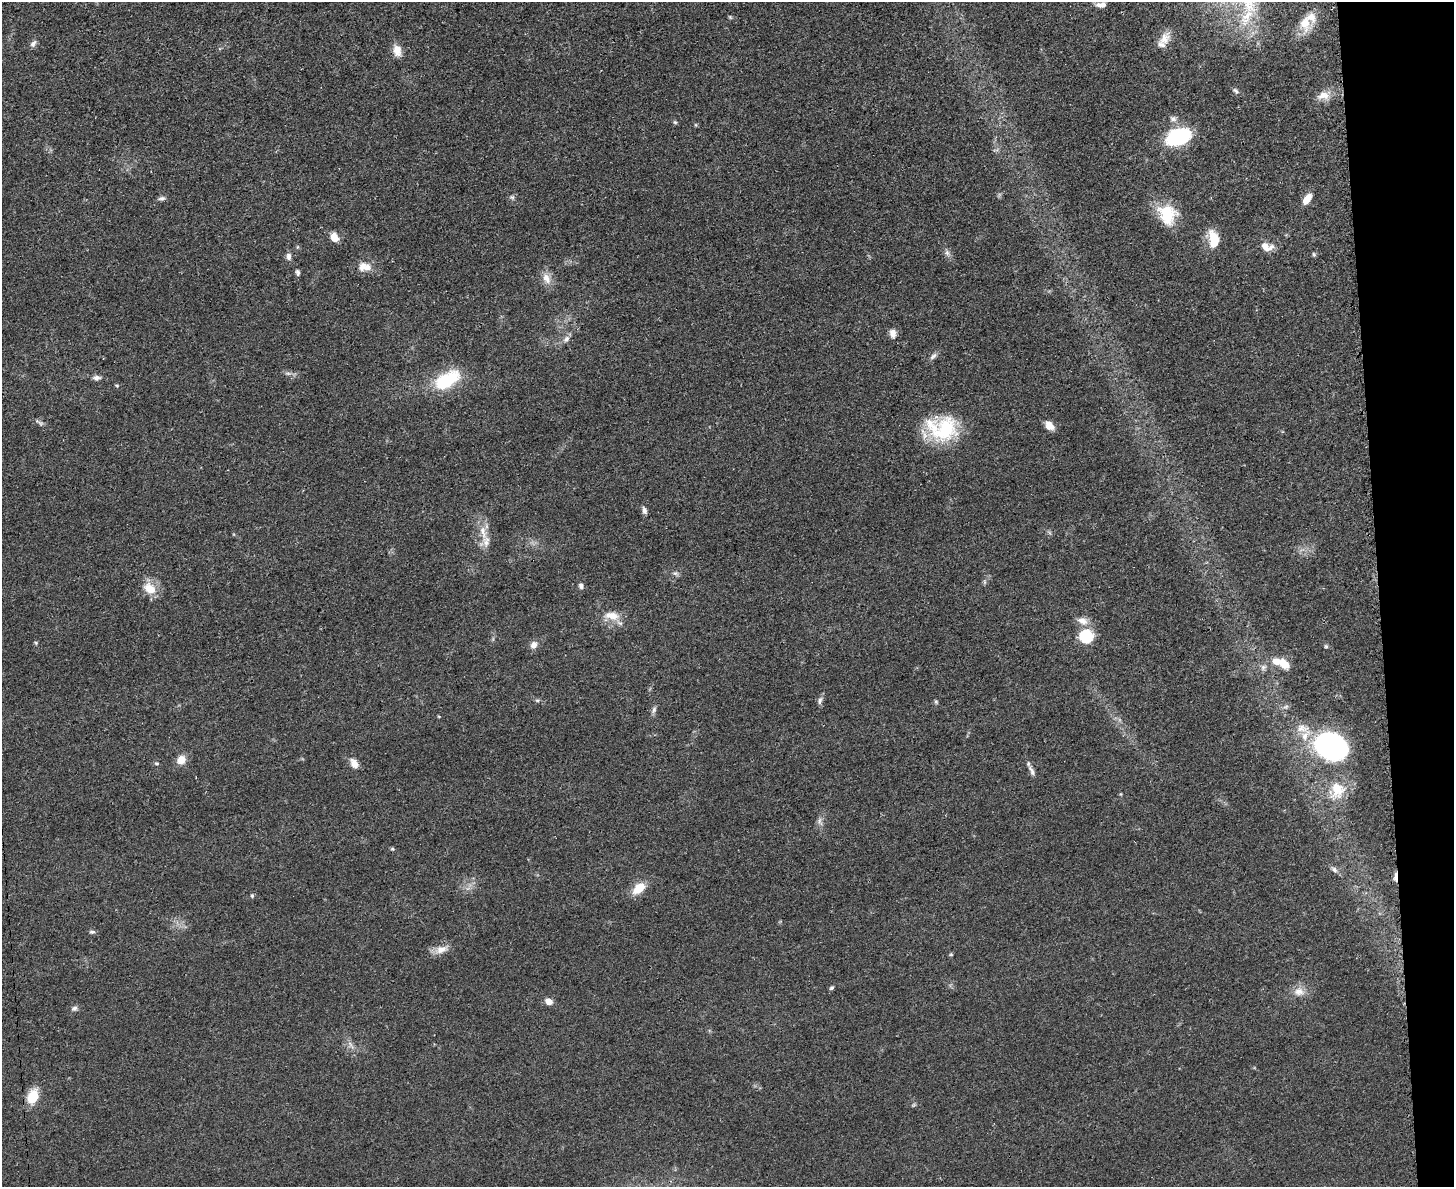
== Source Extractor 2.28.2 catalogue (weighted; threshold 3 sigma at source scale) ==
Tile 9 of 3 x 4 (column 3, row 3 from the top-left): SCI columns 3045-4496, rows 1198-2382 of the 4750 x 4765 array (HDU 1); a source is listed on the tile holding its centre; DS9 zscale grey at full resolution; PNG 1456 x 1189 px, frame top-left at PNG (2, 2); no overlay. Shown black and unused: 5% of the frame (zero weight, under 3 of 4 exposures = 2% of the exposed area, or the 3 px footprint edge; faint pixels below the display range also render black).
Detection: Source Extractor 2.28.2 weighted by HDU 2 'WHT'; one run over the whole footprint, this tile lists its part. Background 0.0459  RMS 0.0051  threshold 0.0232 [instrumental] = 3 sigma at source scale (4.5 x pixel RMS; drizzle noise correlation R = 1.50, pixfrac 1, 0.05/0.05 arcsec/px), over >= 5 px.
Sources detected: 86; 2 too faint to see at this stretch — not listed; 7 inside a brighter listed object's ellipse — not listed separately; the other 77 listed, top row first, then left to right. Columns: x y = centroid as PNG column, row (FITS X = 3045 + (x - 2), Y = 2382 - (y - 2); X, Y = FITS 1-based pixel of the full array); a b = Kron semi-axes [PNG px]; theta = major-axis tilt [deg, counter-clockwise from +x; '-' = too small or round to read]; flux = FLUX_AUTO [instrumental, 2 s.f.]
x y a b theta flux
1101 5 13 6 4 3
730 17 6 4 -45 0.67
1305 23 21 16 -84 10
1164 39 20 13 56 6.1
33 44 10 6 52 2
397 50 15 10 -75 5.1
1236 91 9 6 -43 1.4
1324 95 20 11 13 6.7
1173 119 9 8 - 2.2
675 122 6 5 - 0.77
696 125 6 3 -71 0.54
1178 137 16 10 20 71
512 197 7 6 - 1.2
161 198 9 6 10 1.5
1307 199 12 7 54 6.5
1167 214 24 20 -64 19
334 237 10 8 -58 5.5
1214 239 22 12 -81 11
1266 247 16 9 -15 6.1
947 253 8 6 -74 1.8
1314 254 6 5 - 0.84
289 256 9 6 -84 2.2
362 266 14 10 65 4.2
298 272 8 5 -78 1.3
547 278 17 10 -63 5.1
893 333 10 8 -80 3.4
566 339 11 7 46 2.4
933 356 12 6 44 1.9
96 378 11 7 0 2.1
446 380 27 14 31 32
117 385 5 3 - 0.55
40 423 8 6 -23 1.4
1049 426 12 8 -50 4.6
944 430 37 27 23 36
644 510 10 6 -78 1.8
483 532 23 9 -76 7.2
675 573 9 6 -16 1.5
984 582 6 4 -90 0.9
581 586 8 6 -73 1.6
150 588 17 12 -34 9.2
612 616 21 11 -9 7.8
1082 621 15 10 -21 4.6
1086 636 7 6 - 77
36 643 5 4 - 0.62
534 645 9 7 57 3.2
1326 646 5 5 - 0.79
1284 664 16 9 -44 6.9
1263 667 9 7 55 2
537 700 7 4 18 0.83
820 701 11 6 71 1.8
936 701 6 4 -63 0.72
1286 707 8 6 20 1.5
654 710 9 5 72 1.6
439 717 5 3 - 0.41
1305 735 24 11 62 9.1
1331 746 25 19 -23 140
181 760 11 10 - 5.4
156 763 6 4 -2 0.82
354 763 13 8 -58 4
1032 771 17 5 -64 2.5
1337 790 28 22 70 15
1121 794 5 3 - 0.52
820 821 13 5 -76 2.1
392 849 5 4 - 0.75
1334 869 11 6 -47 1.9
1395 877 12 4 88 2.8
639 888 15 9 41 10
252 896 5 5 - 0.79
92 932 8 5 1 1.1
441 949 21 10 18 5.3
951 954 5 4 - 0.64
832 988 6 5 - 0.92
1299 992 16 12 -7 5.6
549 1001 8 6 -23 4.2
74 1008 9 6 29 1.6
350 1045 13 5 -55 2.4
33 1096 14 9 68 14
Overlapping masked pixels (flux is a lower limit): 1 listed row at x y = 1395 877